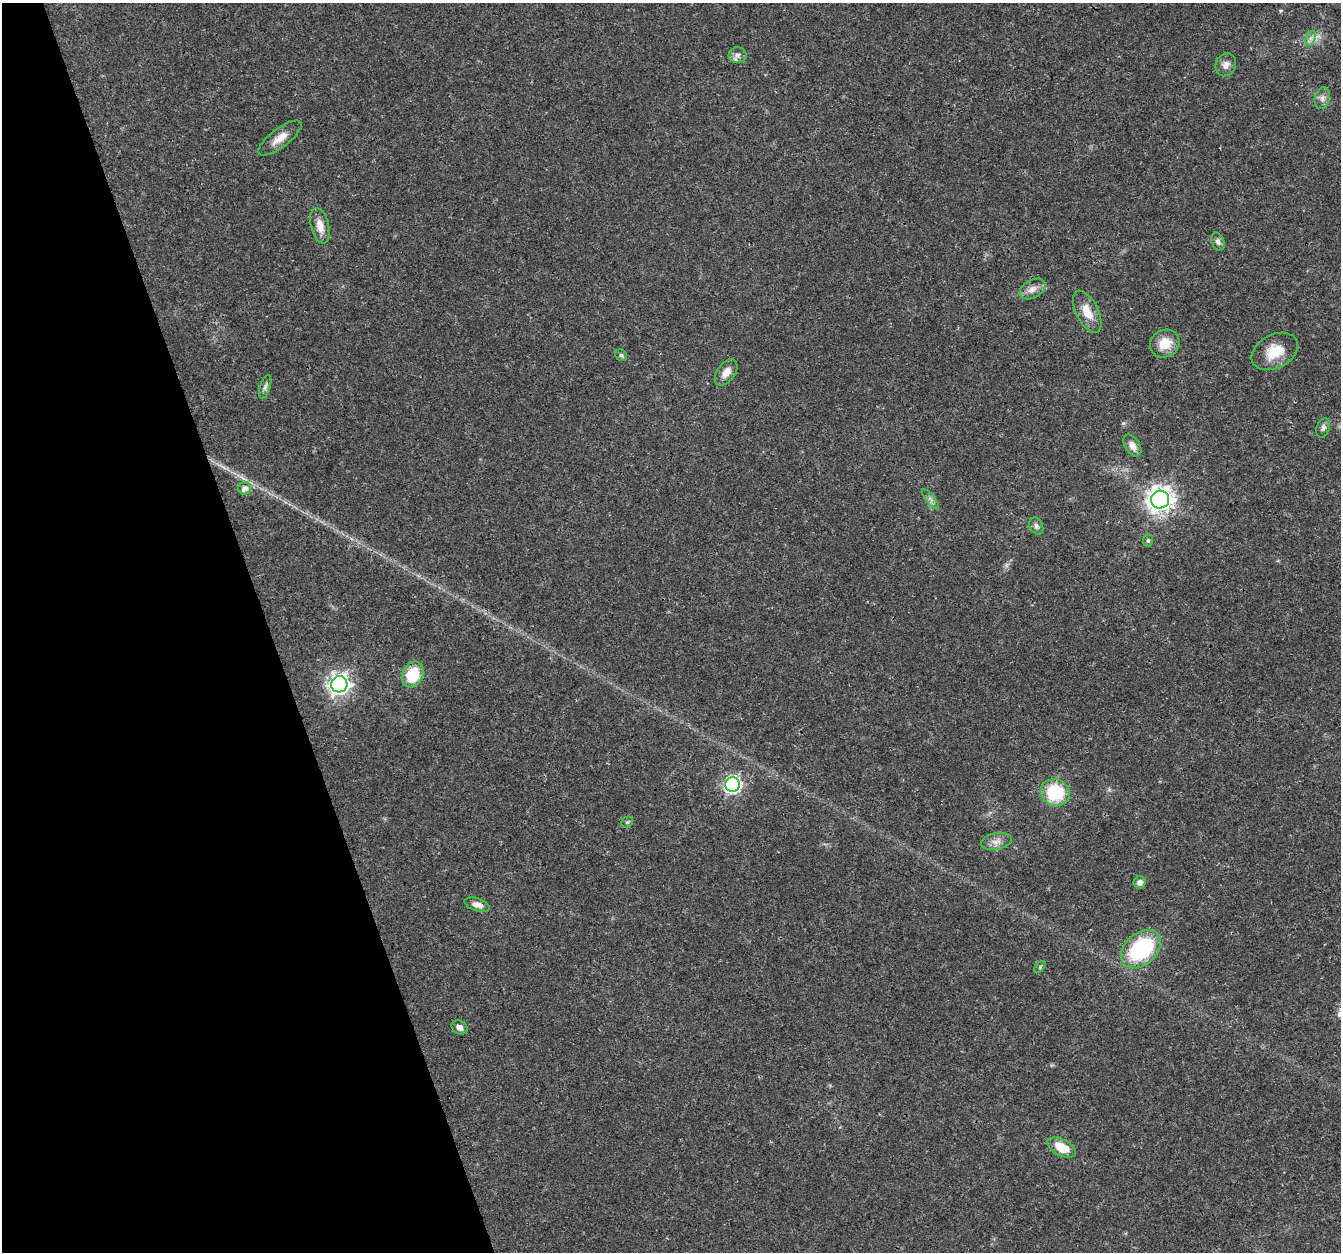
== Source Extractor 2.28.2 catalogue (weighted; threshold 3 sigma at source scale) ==
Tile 5 of 4 x 4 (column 1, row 2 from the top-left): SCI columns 1-1339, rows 2618-3867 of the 5357 x 5182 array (HDU 1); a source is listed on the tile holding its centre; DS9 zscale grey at full resolution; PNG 1343 x 1254 px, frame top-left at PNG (2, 3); each listed source drawn as its Kron ellipse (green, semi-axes under 4 px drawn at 4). Shown black and unused: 20% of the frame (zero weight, under 3 of 4 exposures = <1% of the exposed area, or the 3 px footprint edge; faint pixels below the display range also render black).
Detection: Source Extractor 2.28.2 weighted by HDU 2 'WHT'; one run over the whole footprint, this tile lists its part. Background 0.026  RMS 0.0019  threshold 0.00871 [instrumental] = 3 sigma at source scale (4.5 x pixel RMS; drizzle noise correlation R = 1.50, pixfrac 1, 0.0396/0.0396 arcsec/px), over >= 5 px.
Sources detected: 34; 1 too faint to see at this stretch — neither listed nor drawn; the other 33 listed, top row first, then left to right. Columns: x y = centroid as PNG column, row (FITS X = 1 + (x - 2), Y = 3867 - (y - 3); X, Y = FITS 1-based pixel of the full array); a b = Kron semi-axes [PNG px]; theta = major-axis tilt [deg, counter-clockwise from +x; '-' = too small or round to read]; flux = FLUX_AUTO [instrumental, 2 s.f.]
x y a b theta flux
1311 38 7 4 71 0.66
738 55 9 8 - 0.85
1226 65 12 10 64 1.2
1322 98 11 7 76 0.92
280 138 26 9 37 2.4
320 226 18 9 -77 2.3
1218 242 9 6 -65 0.66
1032 289 14 9 29 1.4
1087 312 23 11 -63 3.2
1165 343 15 13 29 3.6
1275 351 25 16 28 4.7
621 355 6 5 - 0.42
726 372 15 8 54 1.7
265 387 12 5 72 0.63
1323 428 10 6 67 0.71
1132 445 12 7 -57 1.5
245 488 6 6 - 1.2
930 499 12 4 -50 0.66
1160 500 9 9 - 180
1036 526 9 6 -63 0.64
1148 540 6 5 - 0.33
413 674 13 10 65 6.4
339 684 8 8 - 100
733 785 7 7 - 53
1055 792 15 13 -23 11
627 822 6 5 - 0.31
996 841 15 8 12 1.4
1140 882 6 6 - 0.82
477 905 13 6 -17 1.3
1141 949 23 16 42 19
1040 967 7 4 46 0.29
459 1027 8 6 -35 0.86
1061 1147 15 8 -27 4.5